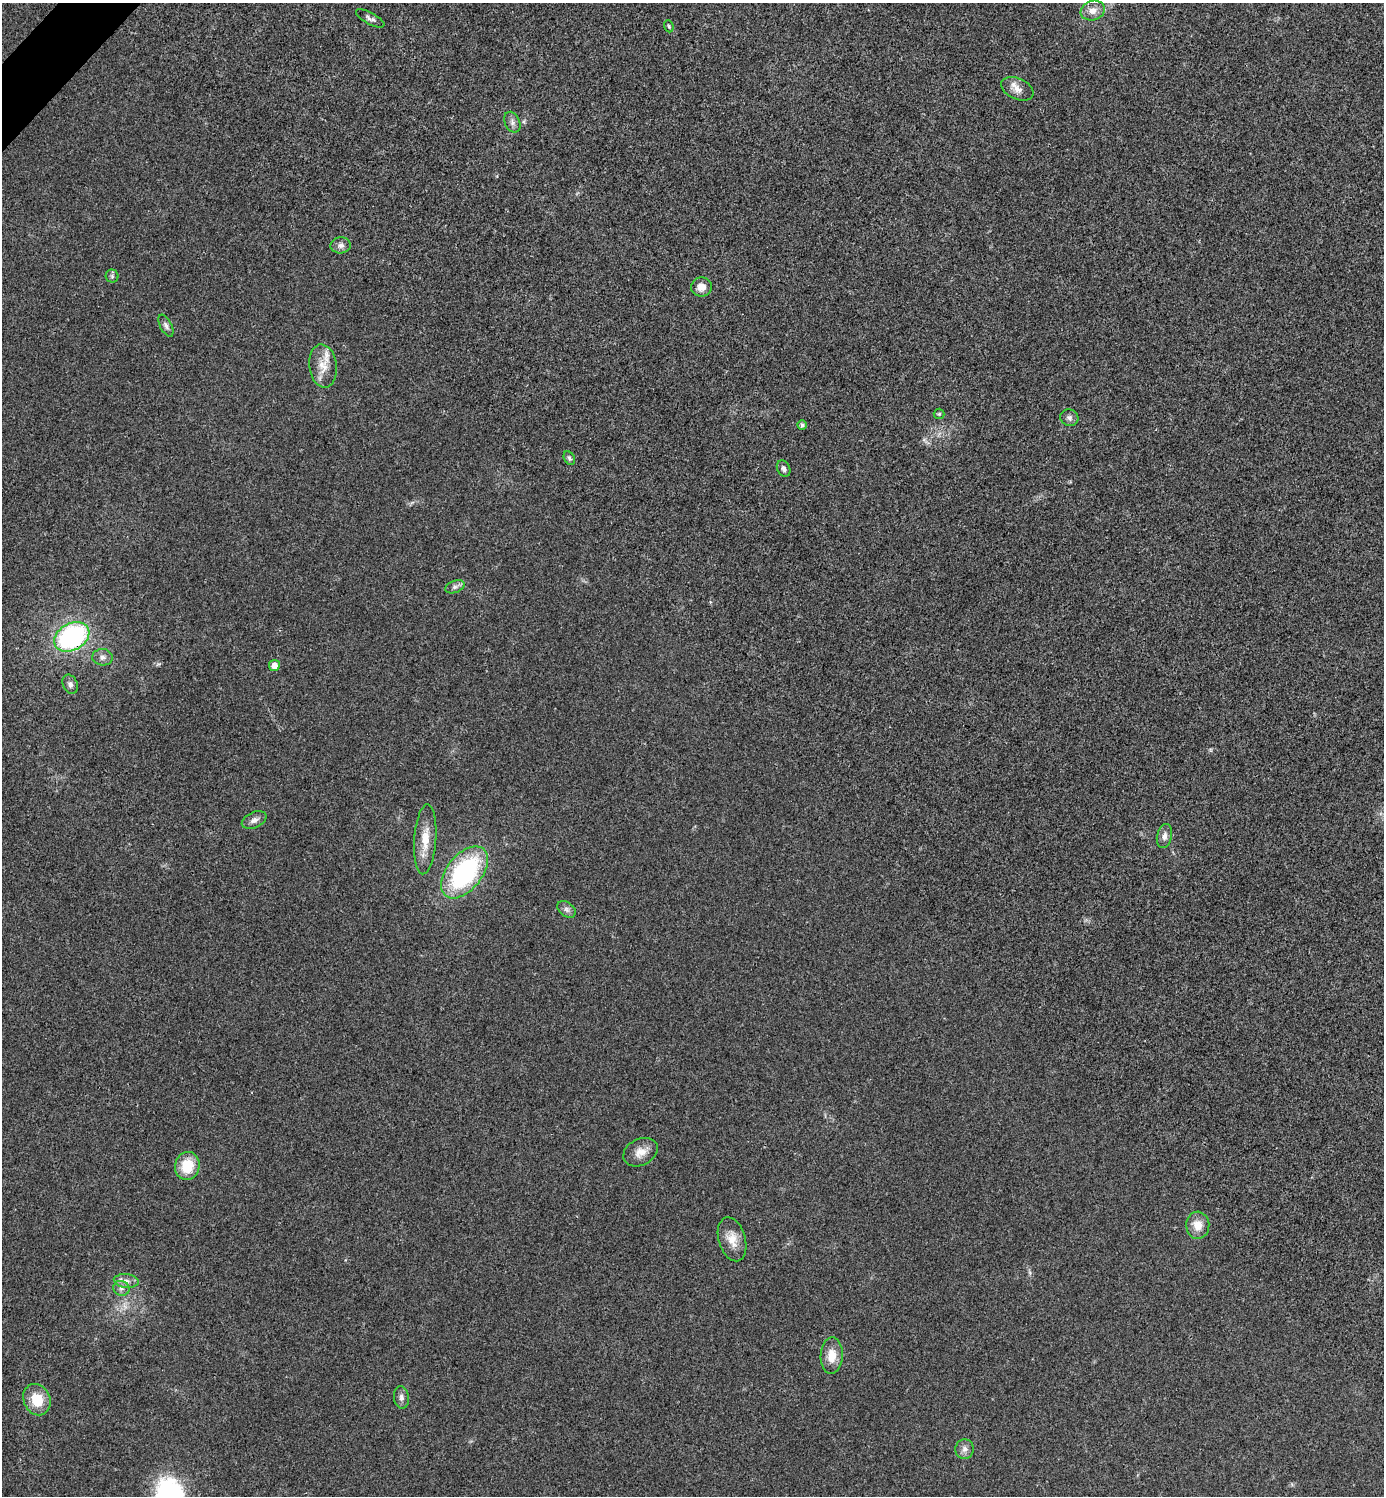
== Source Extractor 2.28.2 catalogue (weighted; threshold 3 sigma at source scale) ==
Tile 11 of 4 x 4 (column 3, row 3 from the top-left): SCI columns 2921-4302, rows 1501-2994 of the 5984 x 5984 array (HDU 1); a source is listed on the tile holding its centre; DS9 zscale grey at full resolution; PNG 1386 x 1498 px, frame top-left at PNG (2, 3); each listed source drawn as its Kron ellipse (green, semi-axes under 4 px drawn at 4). Shown black and unused: <1% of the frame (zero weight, under 3 of 4 exposures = <1% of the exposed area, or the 3 px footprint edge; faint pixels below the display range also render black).
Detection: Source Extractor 2.28.2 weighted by HDU 2 'WHT'; one run over the whole footprint, this tile lists its part. Background 0.0193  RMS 0.0054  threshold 0.0242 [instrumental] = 3 sigma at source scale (4.5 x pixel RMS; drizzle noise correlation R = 1.50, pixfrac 1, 0.05/0.05 arcsec/px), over >= 5 px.
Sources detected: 37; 1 too faint to see at this stretch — neither listed nor drawn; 1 inside a brighter listed object's ellipse — not listed separately; the other 35 listed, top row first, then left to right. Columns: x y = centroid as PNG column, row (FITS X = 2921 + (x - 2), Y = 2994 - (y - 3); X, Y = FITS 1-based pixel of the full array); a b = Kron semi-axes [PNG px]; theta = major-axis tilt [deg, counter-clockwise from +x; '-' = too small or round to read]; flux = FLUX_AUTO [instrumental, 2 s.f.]
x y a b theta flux
1093 11 12 9 19 4.6
370 18 16 5 -28 2
669 26 6 4 -69 0.83
1017 89 17 10 -24 4.7
512 122 11 7 -65 2.3
341 245 10 8 4 2.5
112 276 6 6 - 1.2
701 287 10 9 - 4.9
166 326 12 6 -63 1.9
323 366 22 13 -82 8.6
939 414 5 5 - 0.79
1069 418 9 8 - 1.9
802 425 4 4 - 1.2
569 458 7 5 -62 1
784 469 8 6 -61 1.7
455 587 10 6 21 1.9
72 637 19 13 30 80
102 657 10 8 -4 2.4
274 665 5 5 - 4.5
70 684 10 7 -68 2
254 820 13 7 25 2.7
1164 836 12 7 77 2.9
425 839 35 11 86 11
464 872 30 17 51 76
567 909 10 7 -39 2
640 1152 18 13 27 6.2
187 1166 14 12 78 15
1198 1225 13 11 -87 6.8
732 1239 23 13 -74 7.7
126 1281 12 7 -6 3.2
121 1288 8 7 - 2.2
832 1356 18 11 87 8.1
401 1397 11 7 -82 2.2
37 1400 16 13 -67 13
965 1449 10 9 - 2.9
Overlapping masked pixels (flux is a lower limit): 1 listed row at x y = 72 637